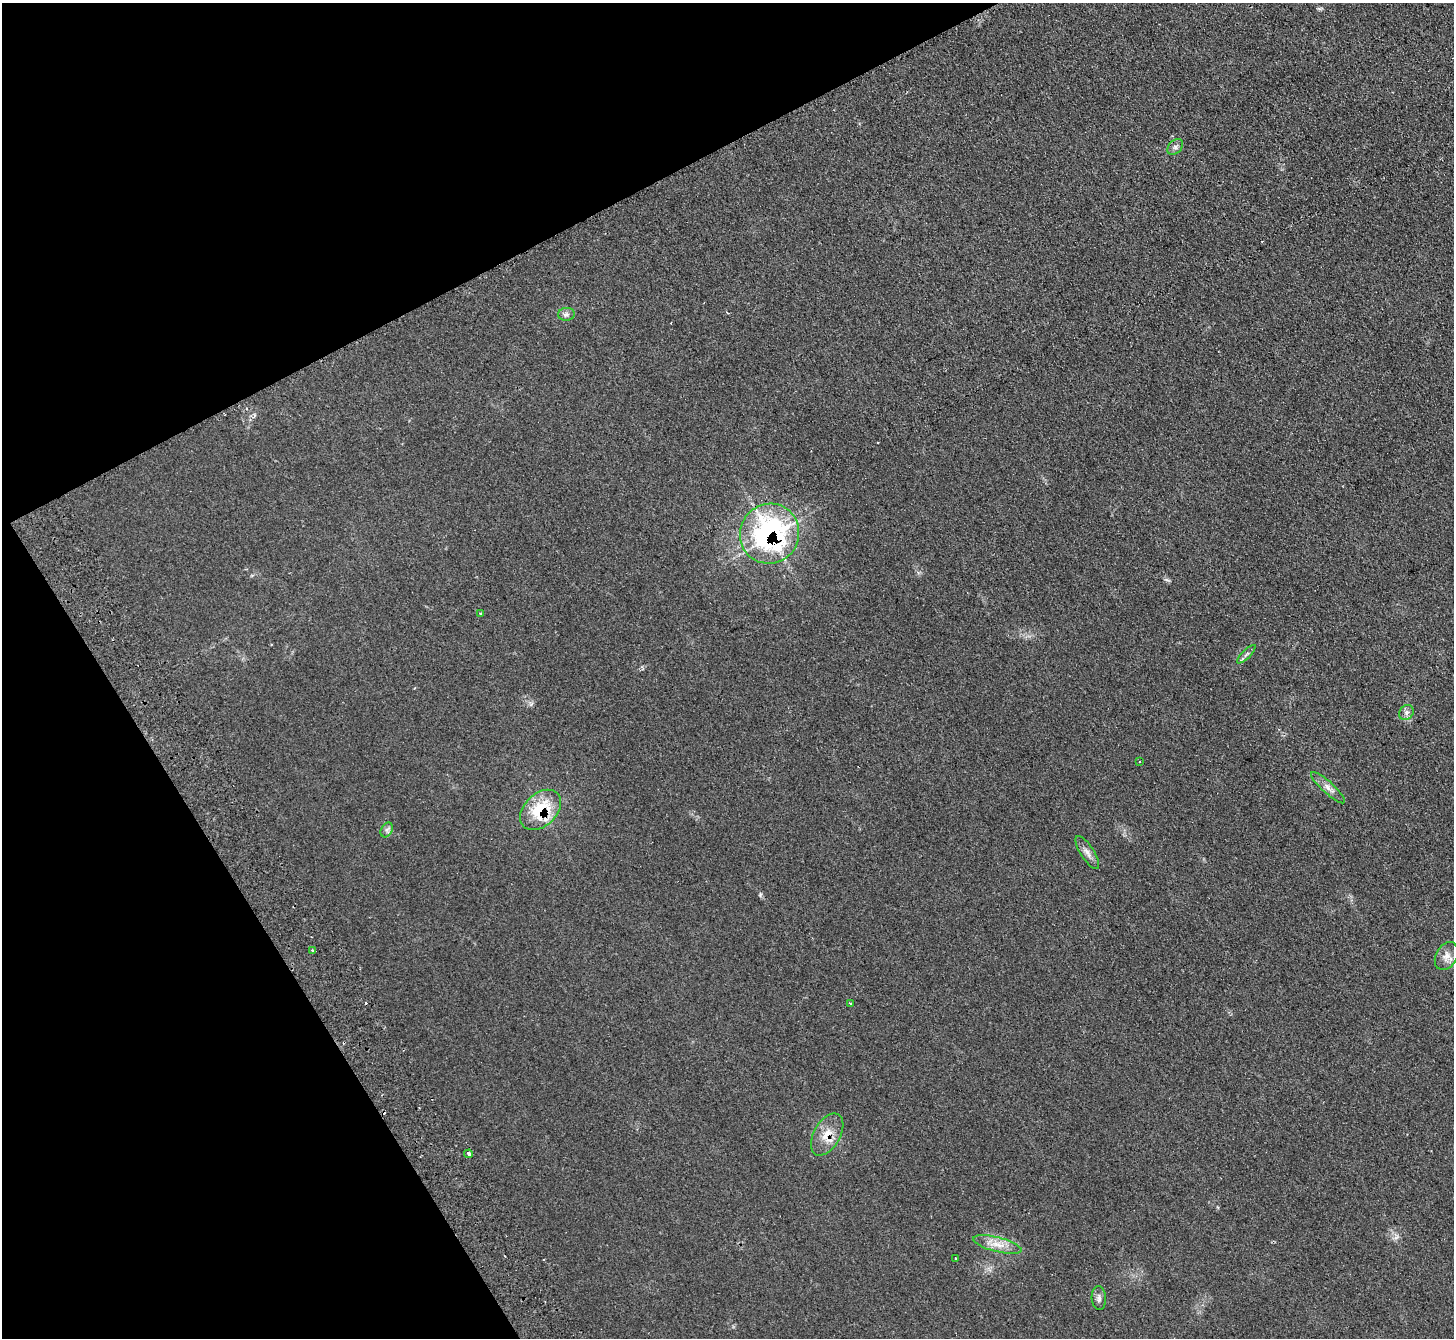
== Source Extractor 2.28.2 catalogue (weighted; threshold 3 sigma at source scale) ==
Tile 5 of 4 x 4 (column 1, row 2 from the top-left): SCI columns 48-1499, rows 2859-4194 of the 5902 x 5856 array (HDU 1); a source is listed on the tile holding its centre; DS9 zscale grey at full resolution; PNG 1456 x 1340 px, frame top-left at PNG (2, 3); each listed source drawn as its Kron ellipse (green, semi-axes under 4 px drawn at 4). Shown black and unused: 25% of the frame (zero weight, under 2 of 3 exposures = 3% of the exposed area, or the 3 px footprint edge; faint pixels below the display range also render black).
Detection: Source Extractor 2.28.2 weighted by HDU 2 'WHT'; one run over the whole footprint, this tile lists its part. Background 0.107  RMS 0.011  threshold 0.0477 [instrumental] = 3 sigma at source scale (4.5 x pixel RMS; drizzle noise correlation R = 1.50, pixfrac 1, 0.05/0.05 arcsec/px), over >= 5 px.
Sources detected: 22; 3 cosmic-ray / hot-pixel residue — neither listed nor drawn; the other 19 listed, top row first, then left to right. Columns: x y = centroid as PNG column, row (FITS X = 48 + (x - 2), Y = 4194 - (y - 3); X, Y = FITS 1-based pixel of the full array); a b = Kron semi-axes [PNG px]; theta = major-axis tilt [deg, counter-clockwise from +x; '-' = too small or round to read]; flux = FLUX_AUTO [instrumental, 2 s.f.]
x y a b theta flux
1175 147 9 6 45 3.1
566 314 8 6 2 3.1
770 534 30 29 - 200
481 614 3 3 - 1.4
1246 654 12 3 45 2.5
1406 712 8 6 48 3.4
1140 762 3 2 - 1.3
1328 788 22 6 -42 6.5
540 810 24 16 44 45
387 830 8 5 59 3
1087 852 19 6 -57 6
313 951 4 3 - 2.5
1446 956 15 10 62 8.5
851 1004 4 3 - 1.3
827 1135 23 13 60 17
469 1154 4 3 - 6.2
997 1244 25 7 -14 12
955 1259 3 3 - 1.6
1099 1298 12 7 -87 3.9
Overlapping masked pixels (flux is a lower limit): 3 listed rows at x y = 770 534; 540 810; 827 1135
Unlisted compact peaks at least as high as the median listed source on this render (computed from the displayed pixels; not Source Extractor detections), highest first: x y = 760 895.